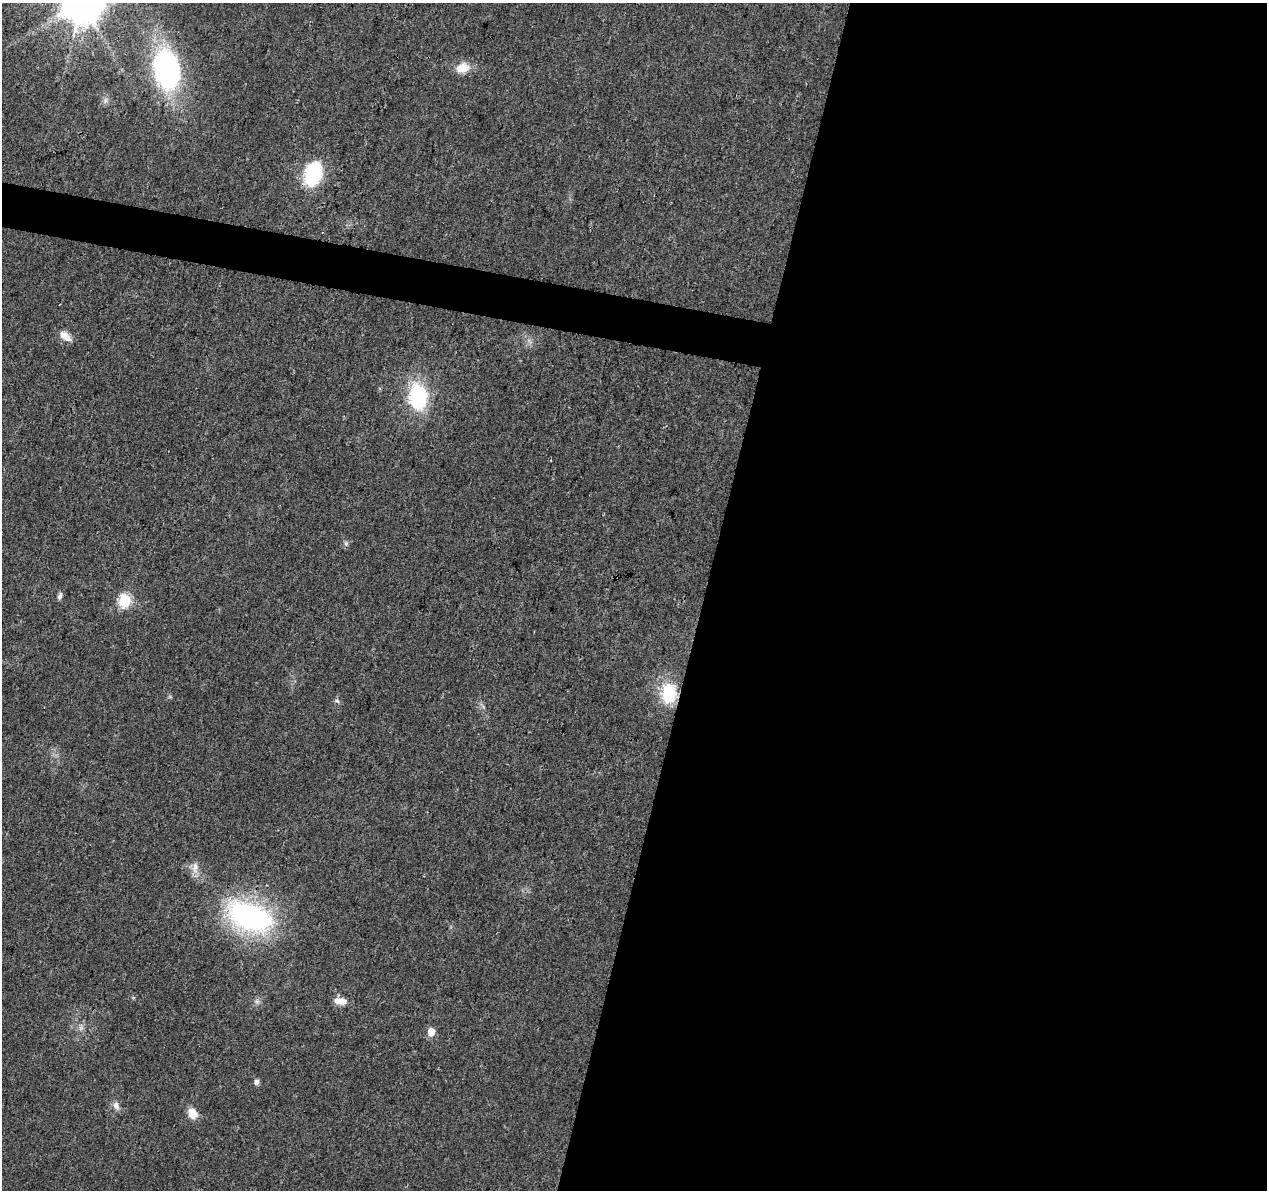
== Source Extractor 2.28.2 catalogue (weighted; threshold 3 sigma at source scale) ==
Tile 12 of 4 x 4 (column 4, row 3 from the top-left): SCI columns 3797-5061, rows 1415-2602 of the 5076 x 5262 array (HDU 1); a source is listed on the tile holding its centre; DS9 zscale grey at full resolution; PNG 1269 x 1192 px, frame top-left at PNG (2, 3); no overlay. Shown black and unused: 47% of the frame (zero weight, under 3 of 4 exposures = <1% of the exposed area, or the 3 px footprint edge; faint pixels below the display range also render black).
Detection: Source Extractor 2.28.2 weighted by HDU 2 'WHT'; one run over the whole footprint, this tile lists its part. Background 0.0223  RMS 0.003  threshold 0.0135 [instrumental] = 3 sigma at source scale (4.5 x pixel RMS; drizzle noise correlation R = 1.50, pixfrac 1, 0.0396/0.0396 arcsec/px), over >= 5 px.
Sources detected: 20; all 20 listed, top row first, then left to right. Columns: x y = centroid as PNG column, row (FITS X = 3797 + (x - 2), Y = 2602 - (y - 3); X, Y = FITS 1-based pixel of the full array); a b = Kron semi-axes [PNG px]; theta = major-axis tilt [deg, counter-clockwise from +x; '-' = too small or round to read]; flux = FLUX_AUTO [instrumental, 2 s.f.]
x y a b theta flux
463 68 16 11 14 5
166 69 40 25 -81 60
105 100 9 4 82 0.84
313 174 22 13 70 25
65 336 18 9 -37 2.7
418 396 21 15 -84 28
346 543 7 5 -71 0.7
60 596 10 5 71 0.95
125 601 6 6 - 34
669 693 25 18 88 14
337 701 8 5 -10 0.65
195 868 17 8 83 2.4
250 917 47 26 -21 65
257 1001 8 6 -69 0.9
340 1001 14 7 -9 3.1
81 1028 8 6 45 1
431 1032 6 6 - 4
257 1082 5 5 - 1.3
116 1106 13 8 -66 1.6
193 1113 11 9 -54 4
Overlapping masked pixels (flux is a lower limit): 1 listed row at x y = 669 693